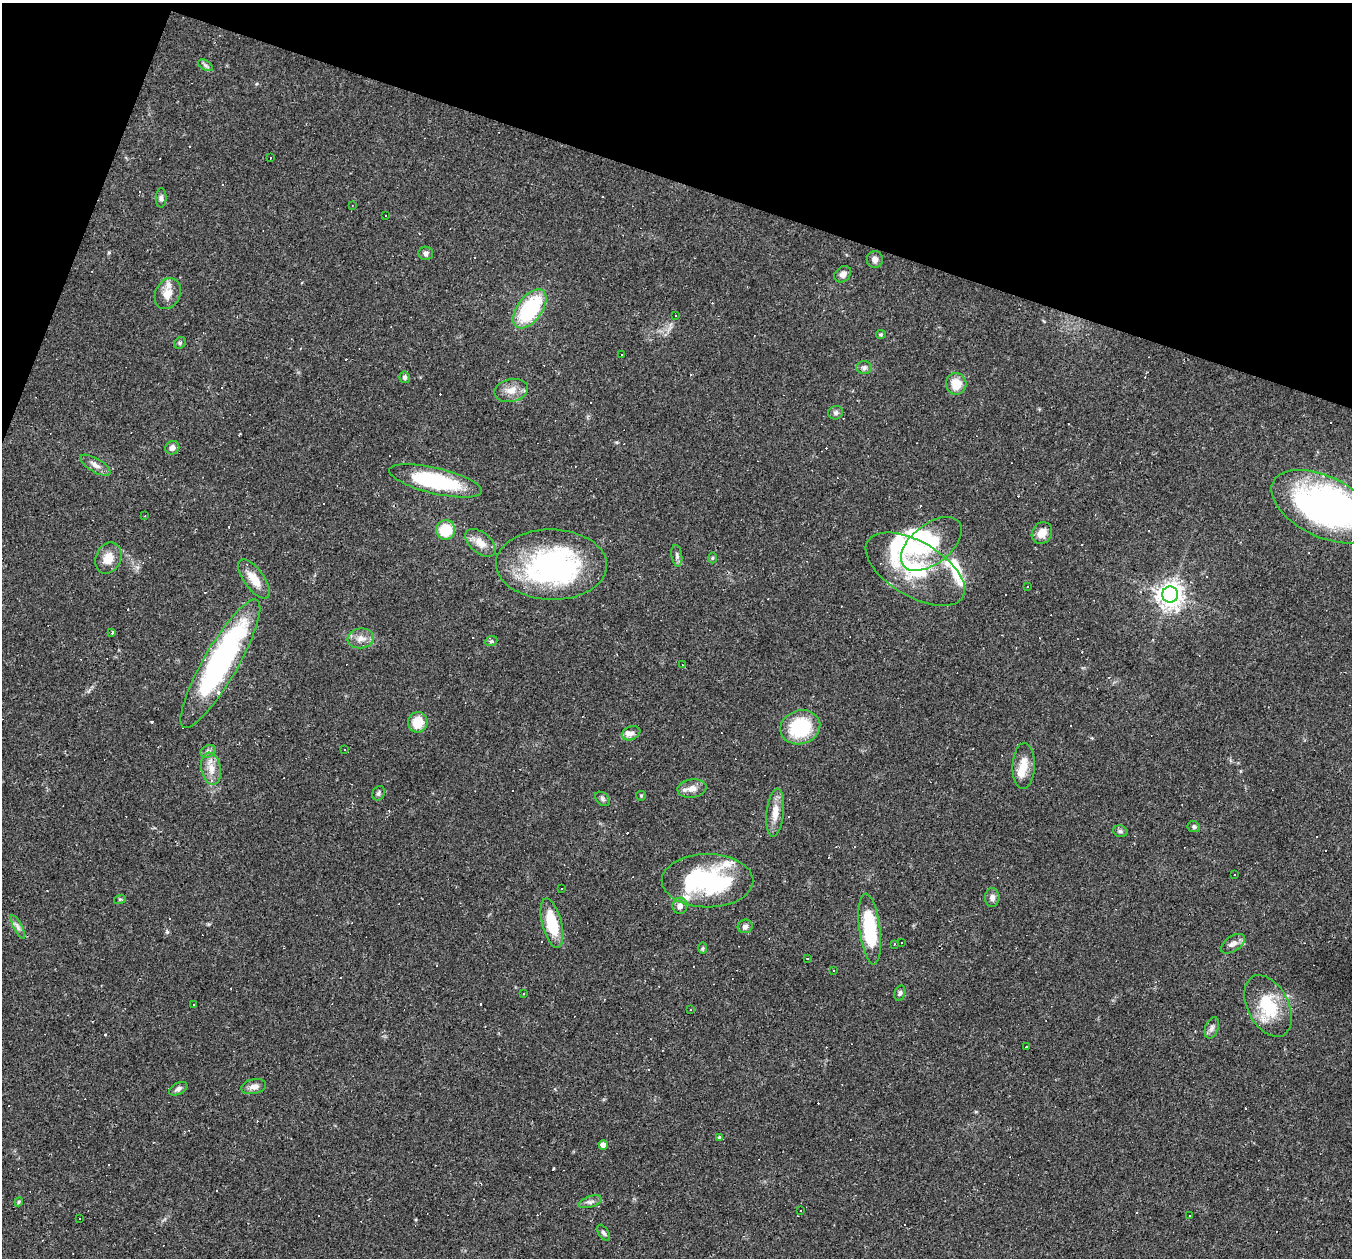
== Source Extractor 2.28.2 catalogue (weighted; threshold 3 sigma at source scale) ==
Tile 2 of 4 x 4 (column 2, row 1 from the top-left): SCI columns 1351-2700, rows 4030-5285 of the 5399 x 5416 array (HDU 1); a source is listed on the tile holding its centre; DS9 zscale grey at full resolution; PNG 1354 x 1260 px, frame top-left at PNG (2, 3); each listed source drawn as its Kron ellipse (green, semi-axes under 4 px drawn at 4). Shown black and unused: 17% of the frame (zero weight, under 2 of 3 exposures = <1% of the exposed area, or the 3 px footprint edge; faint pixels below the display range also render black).
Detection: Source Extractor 2.28.2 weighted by HDU 2 'WHT'; one run over the whole footprint, this tile lists its part. Background 0.0351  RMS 0.0048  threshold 0.0214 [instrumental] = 3 sigma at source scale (4.5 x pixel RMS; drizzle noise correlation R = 1.50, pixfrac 1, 0.05/0.05 arcsec/px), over >= 5 px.
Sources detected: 166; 7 inside a brighter object's white glare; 61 cosmic-ray / hot-pixel residue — neither listed nor drawn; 10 inside a brighter listed object's ellipse — not listed separately; the other 88 listed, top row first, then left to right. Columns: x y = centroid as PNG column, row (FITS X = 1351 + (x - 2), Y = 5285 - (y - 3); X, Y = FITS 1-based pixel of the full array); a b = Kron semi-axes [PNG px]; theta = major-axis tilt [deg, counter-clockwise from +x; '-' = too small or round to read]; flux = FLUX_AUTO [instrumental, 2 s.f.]
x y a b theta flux
205 65 8 5 -31 1.2
271 158 3 2 - 0.51
161 198 9 5 89 1.3
352 206 3 2 - 0.29
386 216 2 2 - 0.36
426 253 7 6 - 1.4
875 259 8 8 - 2.1
843 274 9 7 42 2.3
168 294 16 12 65 6.2
530 309 22 12 54 39
675 315 3 2 - 0.62
881 334 5 4 - 0.57
180 343 6 5 - 0.82
622 355 2 2 - 0.4
864 368 7 6 - 1.4
405 377 6 5 - 1.1
956 384 11 10 - 8.1
511 390 17 11 12 5.3
836 413 7 6 - 1.3
172 448 7 6 - 2.1
96 465 17 7 -31 3
436 481 47 13 -13 41
1324 507 56 30 -26 160
145 516 3 2 - 0.32
446 530 10 9 - 14
1042 533 11 10 - 4.3
480 543 18 10 -39 5.2
931 544 35 20 38 19
677 556 11 5 -83 1.5
108 558 16 12 66 6.5
712 558 5 3 - 0.49
551 565 55 35 -1 88
915 569 55 27 -31 35
254 579 23 10 -54 7.3
1027 587 3 3 - 1.3
1170 595 8 8 - 460
112 633 3 3 - 1.5
361 638 13 10 8 3.9
491 641 6 5 - 0.75
220 664 73 17 60 110
682 665 3 2 - 0.37
418 722 10 9 - 9.9
800 727 20 16 18 29
631 733 9 6 21 2
344 750 3 3 - 1.4
208 751 8 6 21 1.4
1024 766 23 11 88 7.3
211 769 16 10 -80 5.4
692 788 14 9 9 4.1
379 793 7 6 - 1.1
641 796 5 5 - 0.53
602 799 8 6 -43 1.2
775 813 24 8 84 6.3
1194 827 6 5 - 0.9
1120 831 7 5 -16 1
1234 875 3 3 - 1.2
707 881 46 26 0 40
561 888 3 3 - 0.88
992 897 9 7 -90 2.1
120 899 6 3 18 0.56
680 906 8 7 - 2.5
552 923 25 10 -76 18
745 926 7 6 - 1.8
18 927 13 3 -62 1.3
870 929 35 10 -83 30
901 943 3 2 - 0.64
894 944 3 2 - 0.61
1233 944 13 7 33 2.9
703 948 6 4 88 0.65
808 959 3 3 - 0.62
834 970 3 2 - 0.42
900 993 8 5 74 1.1
523 994 3 2 - 0.34
193 1005 3 3 - 2
1268 1006 33 20 -63 21
690 1009 3 2 - 0.49
1212 1028 11 6 71 1.6
1026 1046 3 2 - 0.37
254 1087 12 7 12 2.6
178 1089 10 5 27 1.6
719 1138 4 4 - 0.82
603 1145 5 4 - 3.6
19 1202 4 4 - 0.57
590 1202 12 5 18 1.7
800 1210 2 2 - 0.42
1190 1215 3 2 - 0.45
79 1219 2 2 - 0.4
604 1233 9 5 -57 1.2
Isophote crosses this tile's border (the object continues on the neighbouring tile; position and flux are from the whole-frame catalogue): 1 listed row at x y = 1324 507